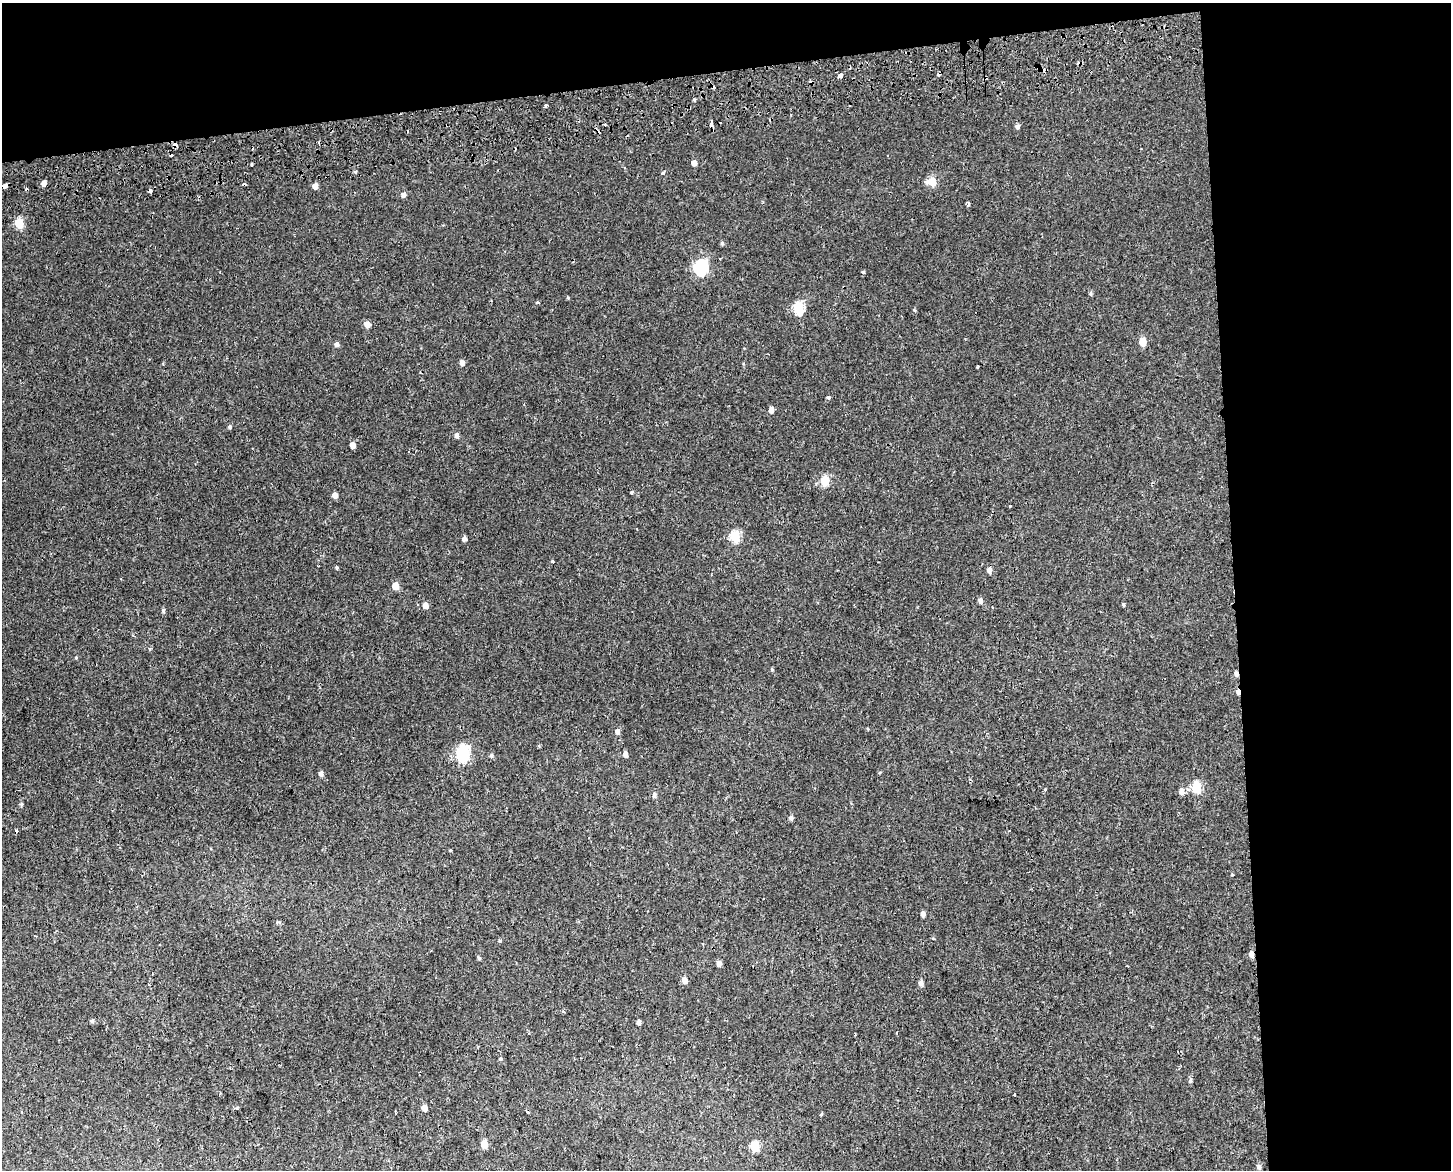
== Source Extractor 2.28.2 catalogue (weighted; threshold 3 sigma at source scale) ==
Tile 3 of 3 x 4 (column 3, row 1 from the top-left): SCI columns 2924-4372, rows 3563-4730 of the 4454 x 4791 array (HDU 1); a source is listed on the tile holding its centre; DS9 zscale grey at full resolution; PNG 1453 x 1172 px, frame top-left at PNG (2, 3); no overlay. Shown black and unused: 21% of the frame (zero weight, under 2 of 3 exposures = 4% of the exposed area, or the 3 px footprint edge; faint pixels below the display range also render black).
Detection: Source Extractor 2.28.2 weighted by HDU 2 'WHT'; one run over the whole footprint, this tile lists its part. Background 0.00163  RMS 0.0027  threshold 0.0124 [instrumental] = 3 sigma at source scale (4.5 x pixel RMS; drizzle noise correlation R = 1.50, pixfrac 1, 0.0396/0.0396 arcsec/px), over >= 5 px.
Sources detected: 100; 1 inside a brighter object's white glare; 13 cosmic-ray / hot-pixel residue — not listed; the other 86 listed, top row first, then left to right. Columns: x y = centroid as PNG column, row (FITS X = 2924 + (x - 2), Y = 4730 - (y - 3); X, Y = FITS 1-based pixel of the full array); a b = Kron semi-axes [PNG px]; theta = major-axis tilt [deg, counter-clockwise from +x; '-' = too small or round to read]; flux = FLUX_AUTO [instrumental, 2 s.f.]
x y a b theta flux
841 76 4 3 - 6.5
985 78 3 3 - 0.79
694 99 5 3 - 0.31
546 106 4 3 - 0.71
711 120 3 2 - 0.56
711 125 4 3 - 1.4
1017 126 5 5 - 0.77
175 145 4 4 - 1.7
694 163 4 4 - 1.4
251 164 3 2 - 0.72
355 172 5 3 - 0.3
663 173 4 4 - 0.45
932 182 7 6 - 6
44 183 4 4 - 1.6
5 186 5 4 - 3.5
315 186 5 5 - 1.5
403 195 5 5 - 0.94
968 204 4 3 - 2.1
19 223 5 5 - 10
722 243 5 5 - 0.42
720 259 2 2 - 0.21
701 267 7 6 - 44
863 272 4 4 - 0.28
1091 293 7 3 -82 0.38
538 302 4 3 - 0.45
798 308 6 5 - 20
367 324 5 5 - 1.7
1143 342 5 5 - 4.5
336 344 5 5 - 0.73
462 363 5 4 - 1.2
978 366 3 2 - 0.35
828 397 3 3 - 0.68
771 410 5 4 - 1.4
229 427 5 4 - 0.46
456 435 5 4 - 0.86
353 445 5 4 - 1.5
825 480 6 5 - 8.9
631 492 4 4 - 0.29
335 495 5 5 - 1.5
1010 506 3 3 - 1.2
735 536 6 5 - 15
464 539 5 5 - 0.8
552 561 4 3 - 0.26
337 568 5 4 - 0.32
989 570 5 4 - 1.2
395 586 5 5 - 3.5
980 601 5 4 - 0.97
425 605 5 5 - 1.5
1123 605 5 3 - 0.34
992 607 2 2 - 0.21
163 610 6 4 -81 0.46
76 657 5 3 - 0.22
772 669 5 3 - 0.25
1236 674 6 4 -71 0.73
1238 692 6 4 -78 0.94
617 732 6 4 -89 0.93
463 751 6 6 - 22
625 754 5 4 - 1.2
491 755 5 5 - 0.48
321 773 5 4 - 0.94
1196 787 6 5 - 12
1045 790 3 3 - 0.49
1182 791 7 6 - 1.4
654 795 6 5 - 0.66
21 804 5 4 - 0.38
791 818 5 5 - 0.66
450 850 3 3 - 0.42
1232 875 4 2 - 0.21
923 914 5 4 - 0.93
278 922 8 4 -8 0.36
499 941 3 3 - 0.7
1251 954 6 5 - 1.2
479 958 5 4 - 0.35
719 963 5 4 - 1.1
685 980 6 5 - 1.8
921 983 6 5 - 0.96
92 1021 5 4 - 0.47
639 1022 4 4 - 0.84
500 1059 5 4 - 0.36
1190 1081 6 5 - 0.53
1014 1094 3 2 - 0.36
424 1108 5 4 - 1.8
821 1114 5 3 - 0.25
484 1144 5 5 - 4.5
755 1146 5 5 - 12
1259 1167 6 5 - 0.72
Overlapping masked pixels (flux is a lower limit): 7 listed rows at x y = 985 78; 711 125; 175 145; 5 186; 1236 674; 1238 692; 1251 954
Unlisted compact peaks at least as high as the median listed source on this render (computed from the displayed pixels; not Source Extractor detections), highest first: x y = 568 298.